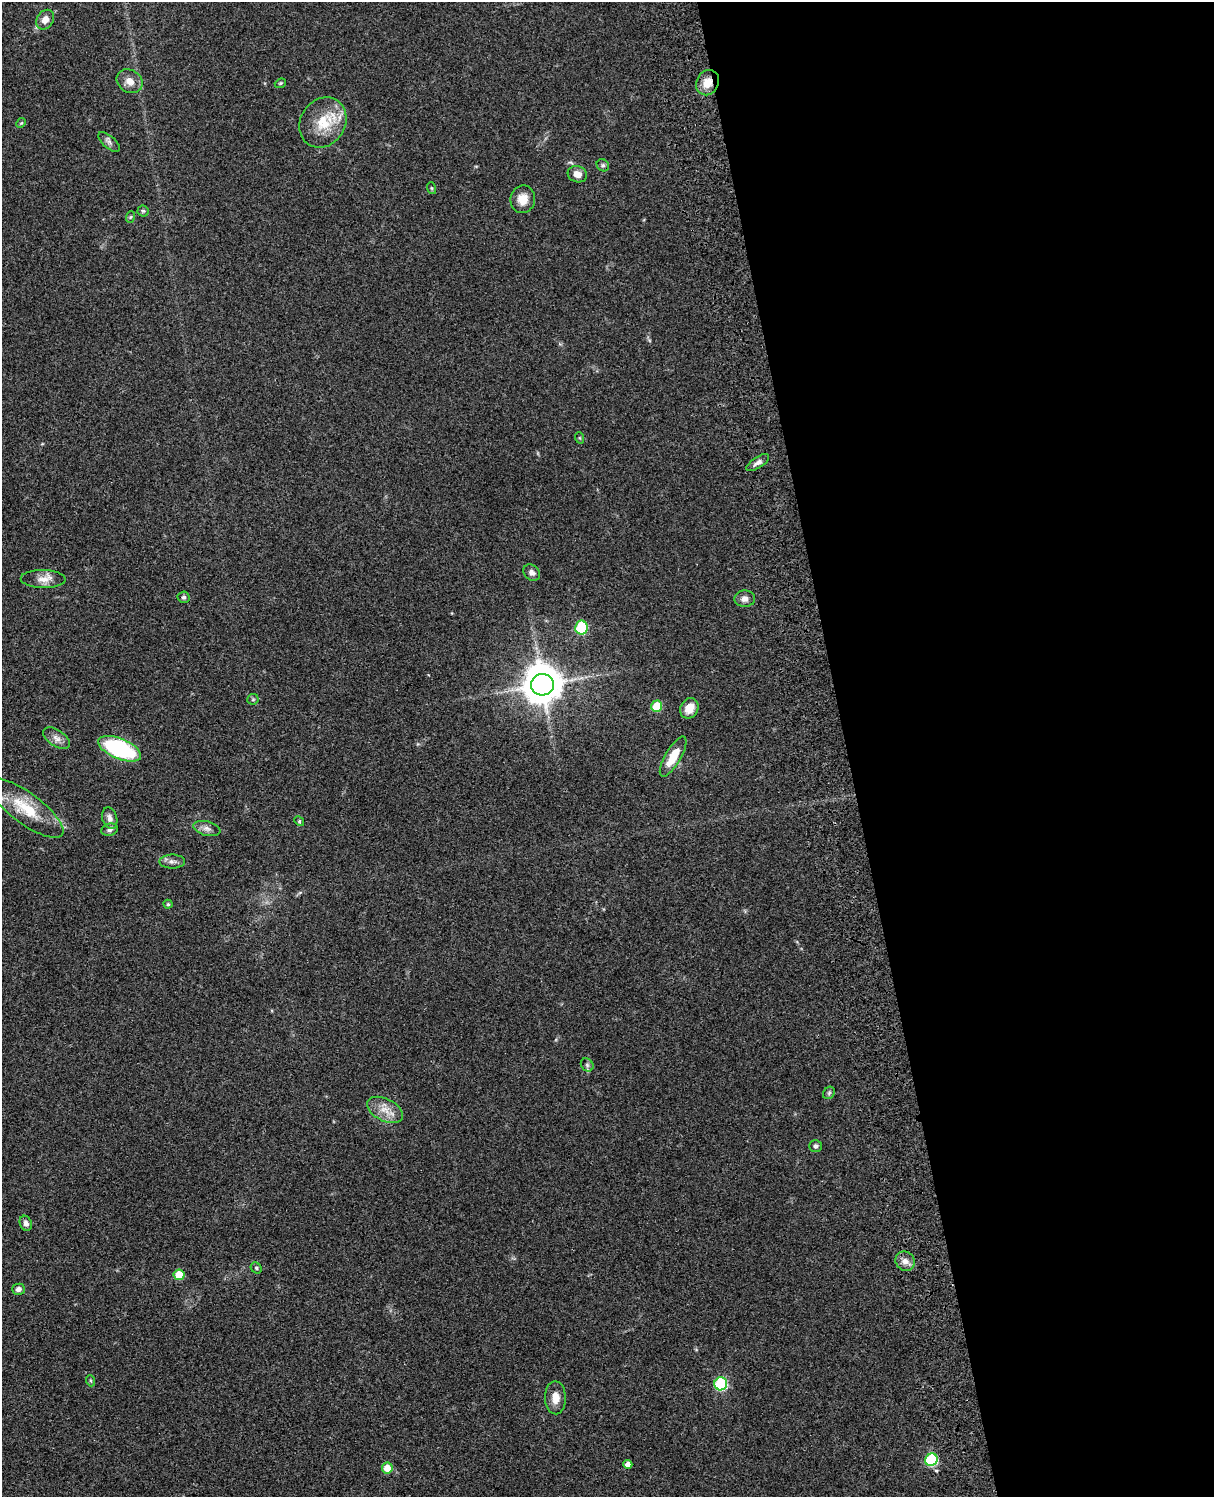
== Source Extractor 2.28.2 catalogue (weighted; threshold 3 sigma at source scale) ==
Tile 8 of 4 x 3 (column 4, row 2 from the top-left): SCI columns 3758-4969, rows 1773-3267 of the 5088 x 4927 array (HDU 1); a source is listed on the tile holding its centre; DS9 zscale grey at full resolution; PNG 1216 x 1499 px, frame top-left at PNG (2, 2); each listed source drawn as its Kron ellipse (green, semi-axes under 4 px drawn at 4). Shown black and unused: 30% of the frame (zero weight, under 3 of 4 exposures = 6% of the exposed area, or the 3 px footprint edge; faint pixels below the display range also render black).
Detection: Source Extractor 2.28.2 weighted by HDU 2 'WHT'; one run over the whole footprint, this tile lists its part. Background 0.077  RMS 0.0059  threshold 0.0263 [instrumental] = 3 sigma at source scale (4.5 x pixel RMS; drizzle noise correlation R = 1.50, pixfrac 1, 0.05/0.05 arcsec/px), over >= 5 px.
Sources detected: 50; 1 inside a brighter object's white glare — neither listed nor drawn; the other 49 listed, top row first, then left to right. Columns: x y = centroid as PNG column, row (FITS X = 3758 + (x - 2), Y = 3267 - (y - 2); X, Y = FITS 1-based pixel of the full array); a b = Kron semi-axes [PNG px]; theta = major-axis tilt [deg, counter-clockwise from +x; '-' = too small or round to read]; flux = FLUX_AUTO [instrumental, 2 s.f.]
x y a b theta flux
45 20 10 8 58 4.7
130 81 14 11 -32 5
280 83 6 4 21 0.74
707 83 13 11 60 7.3
323 122 26 22 56 19
21 123 5 4 - 0.59
109 142 13 6 -40 2
603 165 7 5 -44 1.1
577 174 10 8 -19 4
431 188 6 4 -71 0.65
523 199 14 12 80 7.1
143 211 5 5 - 0.99
130 217 6 3 70 0.71
580 438 6 3 -71 0.61
758 463 13 5 32 2.7
532 573 9 7 -39 2.5
43 579 22 9 -1 5.8
184 597 6 5 - 1.3
745 599 10 8 1 3.4
581 628 7 6 - 35
542 685 11 11 - 1200
253 699 6 5 - 0.84
657 706 5 5 - 20
689 708 11 8 59 6.3
56 738 15 8 -35 3.6
120 749 23 10 -22 65
673 757 22 8 60 12
26 808 45 15 -37 23
110 818 11 7 -75 2.9
299 821 5 4 - 0.68
207 828 14 7 -14 2.9
110 830 8 6 15 1.7
172 861 13 7 0 2.6
168 904 4 4 - 0.76
587 1065 7 5 -47 1.4
829 1093 7 5 46 0.98
385 1110 19 11 -27 7.4
815 1146 6 6 - 1.3
26 1223 8 6 -69 2
905 1261 10 9 - 3.6
256 1268 6 5 - 0.99
179 1275 5 5 - 12
18 1289 6 5 - 2.2
91 1381 5 3 - 0.71
721 1384 6 6 - 55
555 1398 16 10 -88 6.1
931 1460 6 6 - 52
628 1464 4 4 - 2.9
387 1468 5 5 - 7.6
Overlapping masked pixels (flux is a lower limit): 1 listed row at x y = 707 83